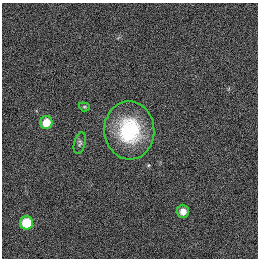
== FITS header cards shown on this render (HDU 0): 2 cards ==
NAXIS1  =                  256
NAXIS2  =                  256

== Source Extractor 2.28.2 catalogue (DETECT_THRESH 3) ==
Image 256 x 256 px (HDU 0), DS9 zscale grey, 1 PNG px = 1 image px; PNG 260 x 260 px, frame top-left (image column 1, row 256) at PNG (2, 3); each listed source drawn as its Kron ellipse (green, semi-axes under 4 px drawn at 4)
Background 1120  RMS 5.2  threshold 15.5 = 3 sigma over >= 5 px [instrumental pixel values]
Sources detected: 6; all 6 listed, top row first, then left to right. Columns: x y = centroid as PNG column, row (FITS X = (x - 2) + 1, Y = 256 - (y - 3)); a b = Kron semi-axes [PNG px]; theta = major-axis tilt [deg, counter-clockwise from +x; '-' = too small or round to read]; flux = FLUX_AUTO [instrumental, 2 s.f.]
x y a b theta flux
84 107 5 4 - 420
46 123 6 6 - 6500
129 130 29 25 -87 26000
80 143 11 5 74 860
183 211 6 6 - 3500
26 223 7 6 - 12000